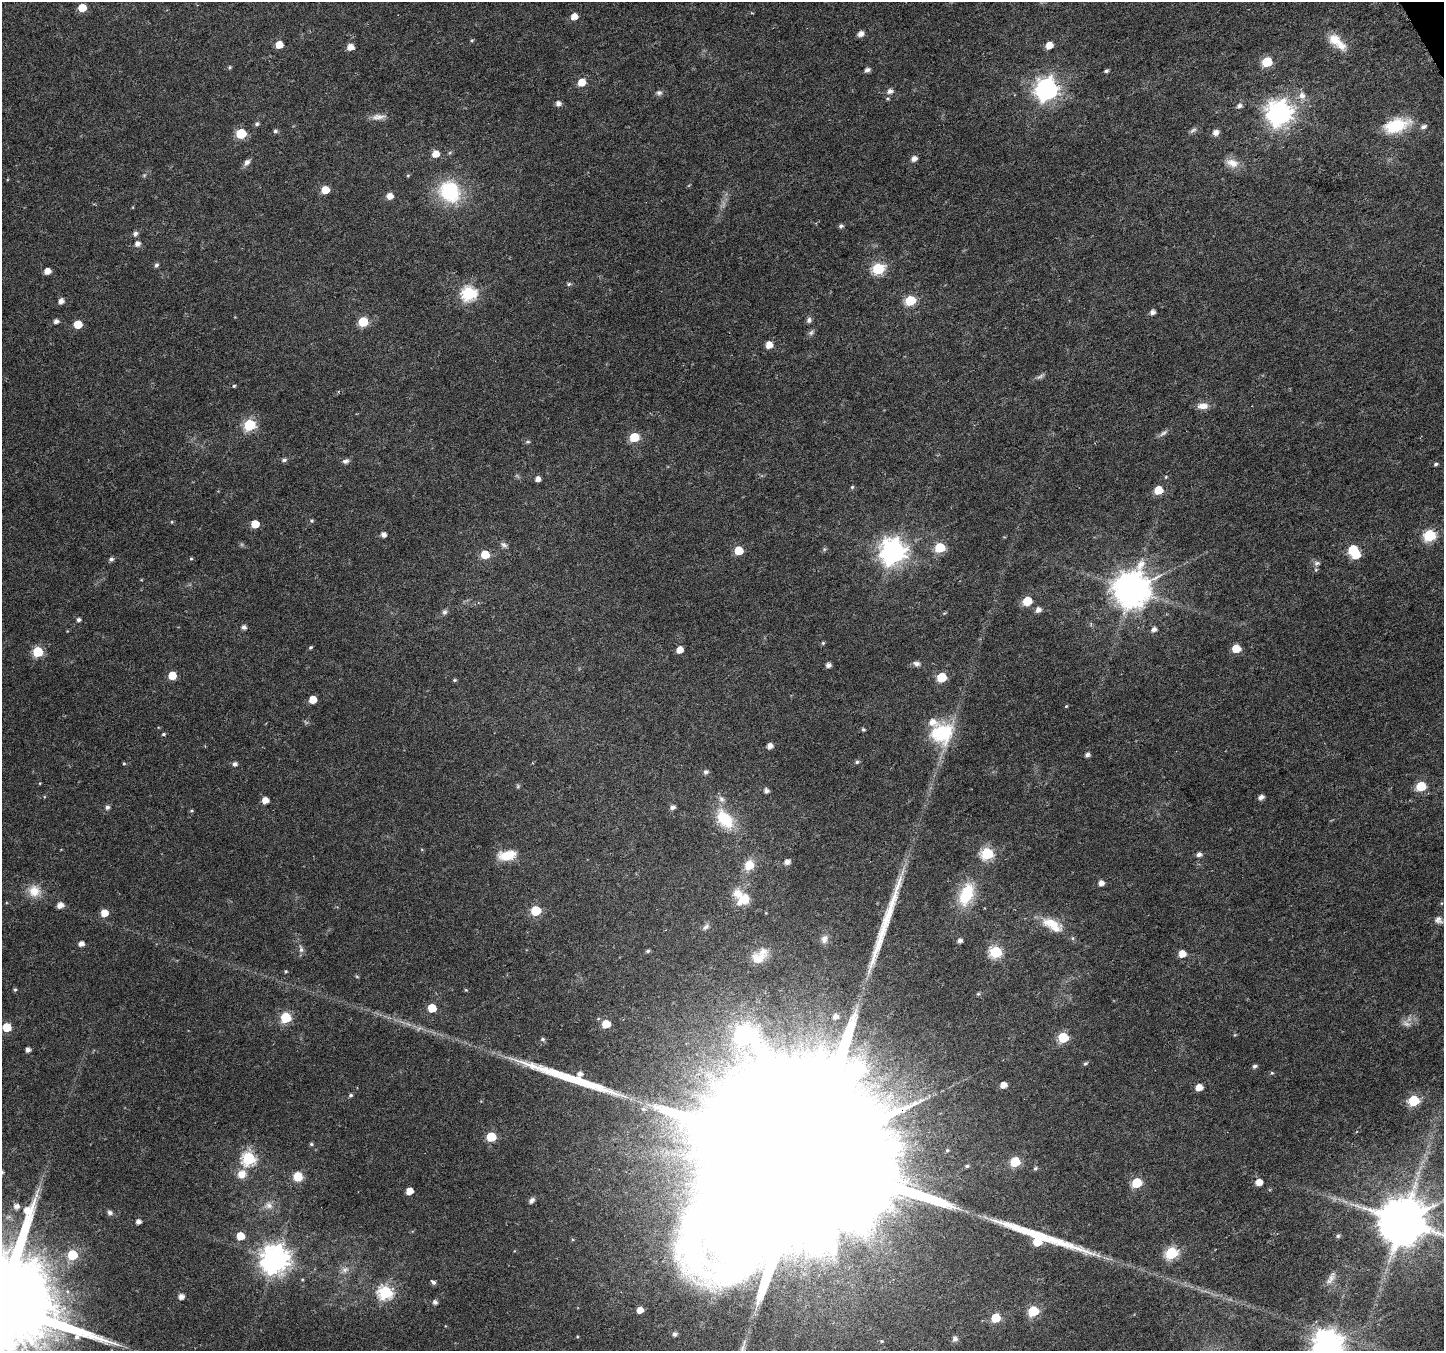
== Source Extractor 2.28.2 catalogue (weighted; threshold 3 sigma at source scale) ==
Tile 10 of 4 x 4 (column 2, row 3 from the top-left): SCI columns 1453-2894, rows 1517-2865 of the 5792 x 5669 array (HDU 1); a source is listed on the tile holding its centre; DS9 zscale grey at full resolution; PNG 1446 x 1353 px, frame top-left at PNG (2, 2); no overlay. Shown black and unused: <1% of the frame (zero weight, under 5 of 9 exposures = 1% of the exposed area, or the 3 px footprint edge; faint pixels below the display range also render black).
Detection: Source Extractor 2.28.2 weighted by HDU 2 'WHT'; one run over the whole footprint, this tile lists its part. Background 0.0131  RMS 0.0021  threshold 0.0087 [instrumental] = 3 sigma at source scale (4.09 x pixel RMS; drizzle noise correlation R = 1.36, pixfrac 0.8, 0.0396/0.0396 arcsec/px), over >= 5 px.
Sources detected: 214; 5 too faint to see at this stretch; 1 inside a brighter object's white glare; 2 long thin detections or spike segments (spike, bleed or trail) — not listed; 5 inside a brighter listed object's ellipse — not listed separately; the other 201 listed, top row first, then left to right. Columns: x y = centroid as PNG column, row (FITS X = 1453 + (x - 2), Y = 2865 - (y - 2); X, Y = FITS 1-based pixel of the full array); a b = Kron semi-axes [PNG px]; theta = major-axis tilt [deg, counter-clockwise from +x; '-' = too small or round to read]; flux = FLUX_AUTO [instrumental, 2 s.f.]
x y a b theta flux
82 8 5 5 - 4.4
574 16 5 5 - 2.1
860 34 5 5 - 1.4
472 40 5 4 - 0.26
1337 42 26 11 -42 4
279 45 5 5 - 3.1
1049 45 5 5 - 2.8
350 47 5 5 - 2
1267 62 6 5 - 12
230 67 5 4 - 0.28
867 70 5 4 - 0.79
1106 71 5 4 - 0.4
581 82 6 5 - 3.5
1046 89 8 8 - 140
890 91 6 5 - 1
659 93 8 7 - 0.61
1302 96 9 8 - 1.4
558 103 5 5 - 0.99
1239 106 7 6 - 0.69
1279 113 9 8 - 200
378 117 21 7 4 1.5
257 124 6 5 - 0.45
1396 125 32 16 17 8.3
1193 130 11 5 34 0.57
275 131 5 5 - 0.48
1216 132 6 5 - 1.4
241 133 6 6 - 13
435 154 6 6 - 2.4
914 159 6 5 - 1.3
247 162 9 7 53 0.87
1232 163 18 11 -20 2.2
144 175 7 4 45 0.33
408 176 5 4 - 0.23
325 190 5 5 - 3.8
450 192 18 16 -60 18
390 196 5 5 - 2
841 226 6 5 - 0.49
135 234 6 5 - 0.72
137 244 6 6 - 0.99
156 265 5 4 - 0.5
878 269 6 6 - 21
47 271 5 5 - 2
569 284 6 5 - 0.37
469 294 7 7 - 36
61 301 5 5 - 1.2
910 301 6 6 - 12
1152 312 5 4 - 1
809 320 8 6 78 0.56
56 321 6 5 - 0.75
363 322 6 6 - 11
78 324 5 5 - 4.9
811 333 8 6 49 0.52
769 345 5 5 - 2.4
234 386 4 4 - 0.28
1203 406 15 8 2 1.7
249 425 6 6 - 20
1163 433 14 5 36 0.73
634 437 6 5 - 9.1
528 442 7 4 8 0.3
284 460 6 5 - 0.56
346 461 9 6 26 0.65
1436 464 4 4 - 0.39
1166 477 4 4 - 0.21
538 479 5 5 - 1.2
852 487 5 5 - 0.29
1158 490 6 5 - 5.8
312 521 5 5 - 0.32
172 522 5 4 - 0.2
255 524 5 5 - 4.2
384 535 5 4 - 0.98
1429 536 6 6 - 21
504 545 11 6 -37 0.67
940 548 6 6 - 12
824 549 6 5 - 0.31
738 550 6 5 - 5.3
1353 550 6 5 - 9.4
892 552 9 9 - 200
485 555 5 5 - 5.2
111 559 5 5 - 0.58
191 559 4 4 - 0.23
1317 563 9 6 1 0.67
141 580 5 3 - 0.15
1131 589 11 11 - 490
1027 601 6 5 - 7.4
1038 610 6 6 - 1
444 612 7 6 - 0.57
944 613 6 3 35 0.22
79 620 4 4 - 0.59
244 627 5 5 - 0.72
1154 629 7 6 - 0.85
823 643 4 4 - 0.27
311 647 4 3 - 0.29
1236 649 6 5 - 5.1
679 650 5 5 - 2.2
38 652 6 6 - 14
916 664 9 6 -15 0.72
828 665 5 4 - 0.97
172 675 5 5 - 4.4
942 677 6 5 - 9.7
455 680 5 4 - 0.27
313 700 5 5 - 3.1
1066 706 5 4 - 0.21
863 729 5 4 - 0.3
942 733 23 21 28 13
164 734 4 3 - 0.29
770 746 5 4 - 1.4
1087 755 5 4 - 0.67
857 762 6 5 - 0.4
124 763 4 4 - 0.23
235 764 5 5 - 0.67
706 772 6 5 - 0.63
40 783 4 3 - 0.15
1421 786 6 5 - 9.6
766 791 5 5 - 0.82
1261 797 5 4 - 1.1
265 800 5 5 - 2
107 807 6 5 - 0.65
672 807 6 5 - 0.82
191 811 5 4 - 0.27
725 819 28 17 -52 8.1
987 853 6 6 - 24
1199 854 6 5 - 0.77
507 855 20 10 10 4.5
787 862 5 5 - 1.1
749 865 11 10 - 3.3
1101 883 5 4 - 1.3
34 891 17 15 -29 3.3
966 894 27 15 68 8.7
744 899 18 14 28 3.9
60 905 6 5 - 1.5
536 911 6 6 - 11
104 913 6 5 - 2.8
1438 920 12 9 -28 1.1
1053 924 32 13 -17 4.7
706 927 10 6 41 0.75
824 939 12 9 66 1.2
960 940 5 4 - 0.86
81 944 5 4 - 1.2
301 949 11 6 -80 0.75
648 951 5 4 - 0.38
996 952 6 6 - 23
1182 954 5 5 - 3
760 956 27 16 37 4.2
286 971 4 4 - 0.25
357 977 5 3 - 0.2
15 990 5 4 - 0.29
466 990 5 4 - 0.18
432 1008 5 5 - 5.4
835 1016 5 4 - 0.9
286 1017 6 6 - 14
606 1024 5 5 - 5.3
7 1027 6 5 - 6.5
1063 1037 6 6 - 14
543 1039 6 5 - 0.45
28 1050 4 4 - 0.96
1085 1063 7 4 43 0.34
1255 1066 5 4 - 0.52
1272 1073 5 4 - 0.27
580 1074 6 6 - 0.96
1003 1085 5 4 - 2
1199 1087 6 5 - 2.4
351 1095 5 4 - 0.38
1413 1101 6 6 - 15
491 1137 6 5 - 8.4
311 1144 5 4 - 0.32
249 1158 7 7 - 32
805 1158 160 39 26 54000
1015 1162 6 6 - 10
967 1166 5 4 - 0.34
1036 1168 6 5 - 0.35
242 1174 12 11 - 2.2
298 1177 9 9 - 3.2
1259 1182 5 5 - 2.6
1137 1183 6 5 - 12
38 1191 15 5 66 1.2
409 1191 5 5 - 2.7
532 1200 8 6 47 0.65
268 1205 13 10 -2 1.6
16 1206 5 5 - 1
110 1213 7 6 - 0.65
1402 1221 13 13 - 1100
138 1222 4 4 - 0.92
240 1236 5 5 - 4.1
1338 1236 5 5 - 0.4
1040 1238 93 16 -18 21
1171 1253 7 6 - 22
72 1255 6 6 - 11
275 1259 9 9 - 280
345 1270 10 9 - 1.2
1330 1279 18 7 54 1.2
433 1282 7 4 -42 0.51
385 1292 7 6 - 35
181 1296 5 5 - 1.3
435 1302 5 5 - 0.74
640 1310 5 5 - 2.1
1033 1311 6 6 - 14
995 1318 6 5 - 7.3
674 1334 5 5 - 0.69
955 1339 6 6 - 0.88
882 1341 6 4 -19 0.28
1327 1345 9 9 - 300
Overlapping masked pixels (flux is a lower limit): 1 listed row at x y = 805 1158
Isophote crosses this tile's border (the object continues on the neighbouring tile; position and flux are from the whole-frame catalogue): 2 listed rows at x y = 1402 1221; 1327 1345